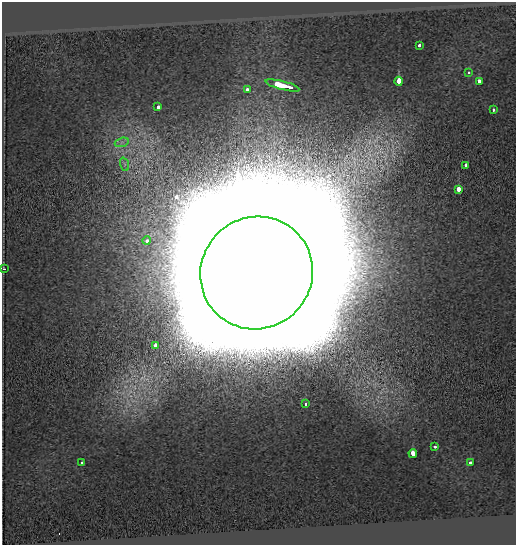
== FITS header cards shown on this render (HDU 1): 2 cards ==
NAXIS1  =                  514
NAXIS2  =                  543

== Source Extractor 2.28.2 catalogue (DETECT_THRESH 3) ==
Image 514 x 543 px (HDU 1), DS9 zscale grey, 1 PNG px = 1 image px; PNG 518 x 547 px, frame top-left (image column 1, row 543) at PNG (2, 2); each listed source drawn as its Kron ellipse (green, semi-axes under 4 px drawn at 4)
Background -0.23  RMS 0.19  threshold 0.568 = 3 sigma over >= 5 px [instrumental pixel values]
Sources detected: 21; all 21 listed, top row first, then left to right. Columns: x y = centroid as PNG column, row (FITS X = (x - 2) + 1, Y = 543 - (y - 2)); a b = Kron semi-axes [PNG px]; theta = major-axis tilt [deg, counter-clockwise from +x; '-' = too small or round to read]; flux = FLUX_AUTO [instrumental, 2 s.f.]
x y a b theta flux
419 45 3 3 - 7.4e+01
468 73 3 3 - 7.6e+01
399 81 4 3 - 1.5e+03
479 81 4 3 - 1.8e+02
282 85 17 3 -14 1.7e+03
247 89 3 3 - 1.3e+02
158 107 3 3 - 1.4e+02
493 110 3 3 - 5.3e+01
122 142 7 4 18 3.4e+01
124 164 7 4 -71 2.8e+01
466 165 3 3 - 1.3e+02
459 189 4 3 - 3.9e+02
147 240 4 4 - 1.6e+02
4 269 4 3 - 1.3e+01
257 273 57 55 47 6.6e+06
155 345 3 3 - 2.8e+02
306 404 3 3 - 4.6e+01
435 447 3 3 - 9.8e+01
413 454 4 3 - 4.4e+02
82 462 4 3 - 9.2e+01
470 463 3 3 - 5.9e+01